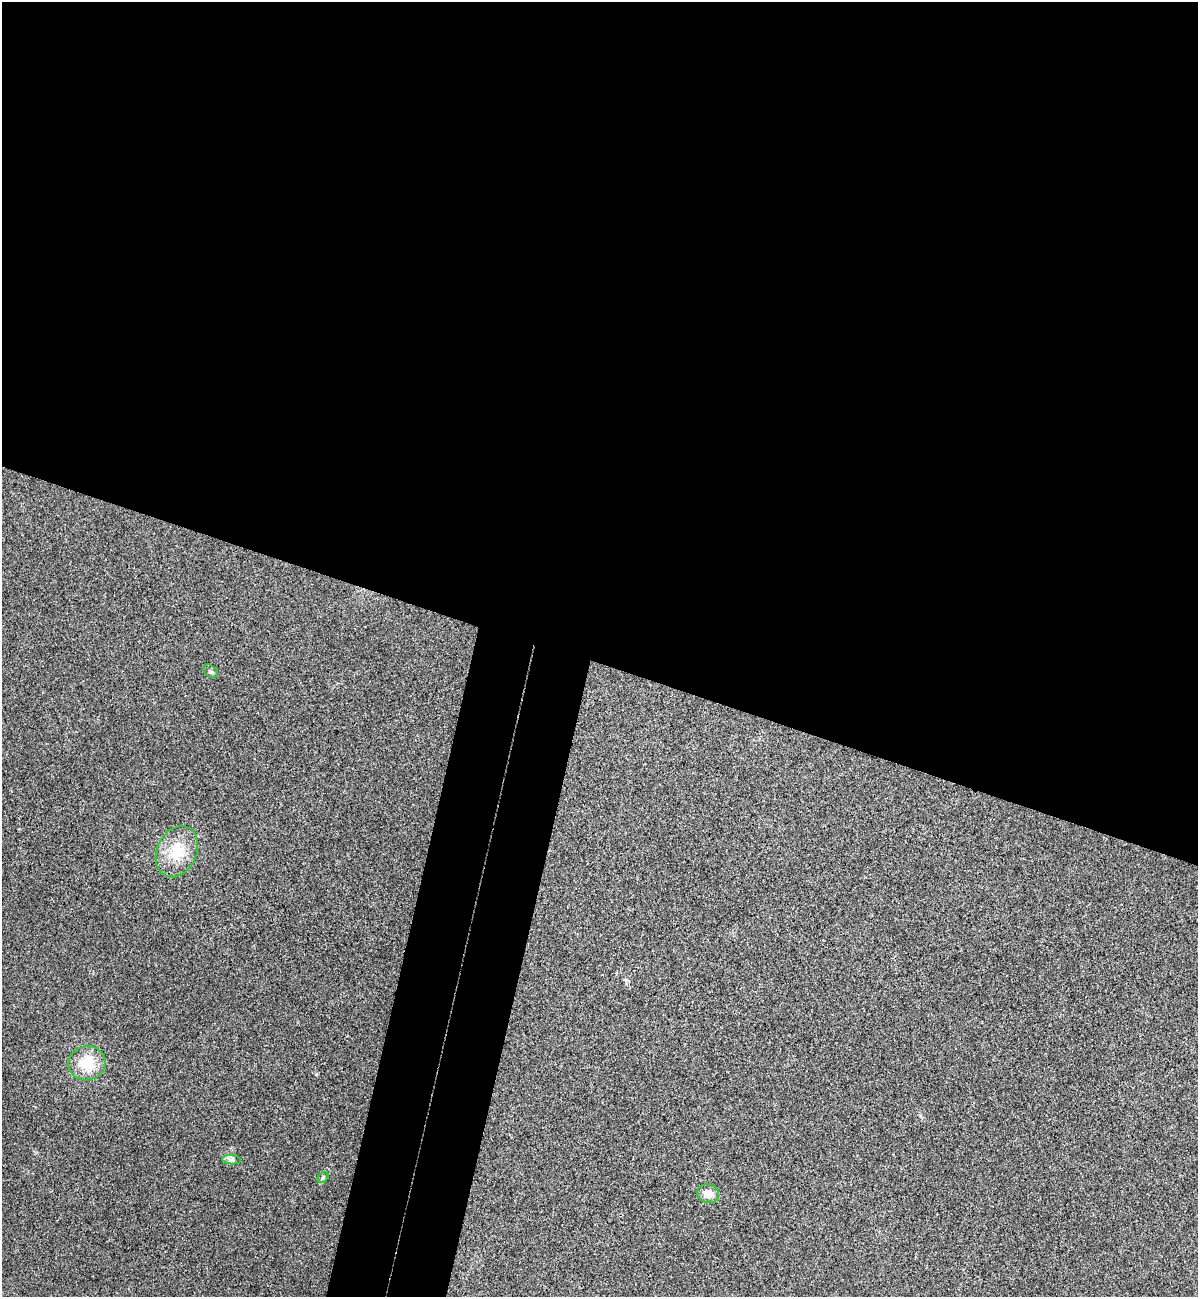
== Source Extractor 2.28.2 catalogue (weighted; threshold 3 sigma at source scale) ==
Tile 3 of 4 x 4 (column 3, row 1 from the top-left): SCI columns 2575-3770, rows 3907-5201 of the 5273 x 5220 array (HDU 1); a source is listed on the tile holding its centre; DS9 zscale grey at full resolution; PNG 1200 x 1299 px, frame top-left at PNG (2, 2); each listed source drawn as its Kron ellipse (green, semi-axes under 4 px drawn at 4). Shown black and unused: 56% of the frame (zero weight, under 3 of 4 exposures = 6% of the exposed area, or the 3 px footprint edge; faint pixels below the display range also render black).
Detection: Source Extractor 2.28.2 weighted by HDU 2 'WHT'; one run over the whole footprint, this tile lists its part. Background 0.0825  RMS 0.0079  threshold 0.0356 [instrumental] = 3 sigma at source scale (4.5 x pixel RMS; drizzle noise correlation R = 1.50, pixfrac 1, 0.05/0.05 arcsec/px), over >= 5 px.
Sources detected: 6; all 6 listed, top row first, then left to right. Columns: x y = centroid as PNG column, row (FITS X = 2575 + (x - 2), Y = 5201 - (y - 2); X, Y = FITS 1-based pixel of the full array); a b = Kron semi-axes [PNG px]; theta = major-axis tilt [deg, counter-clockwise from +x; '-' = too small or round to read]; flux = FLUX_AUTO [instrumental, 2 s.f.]
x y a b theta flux
210 671 8 5 -38 1.8
177 851 27 20 66 25
87 1063 18 17 - 21
231 1160 9 4 -8 2.5
323 1177 6 4 46 1.4
708 1194 11 9 -11 6.7